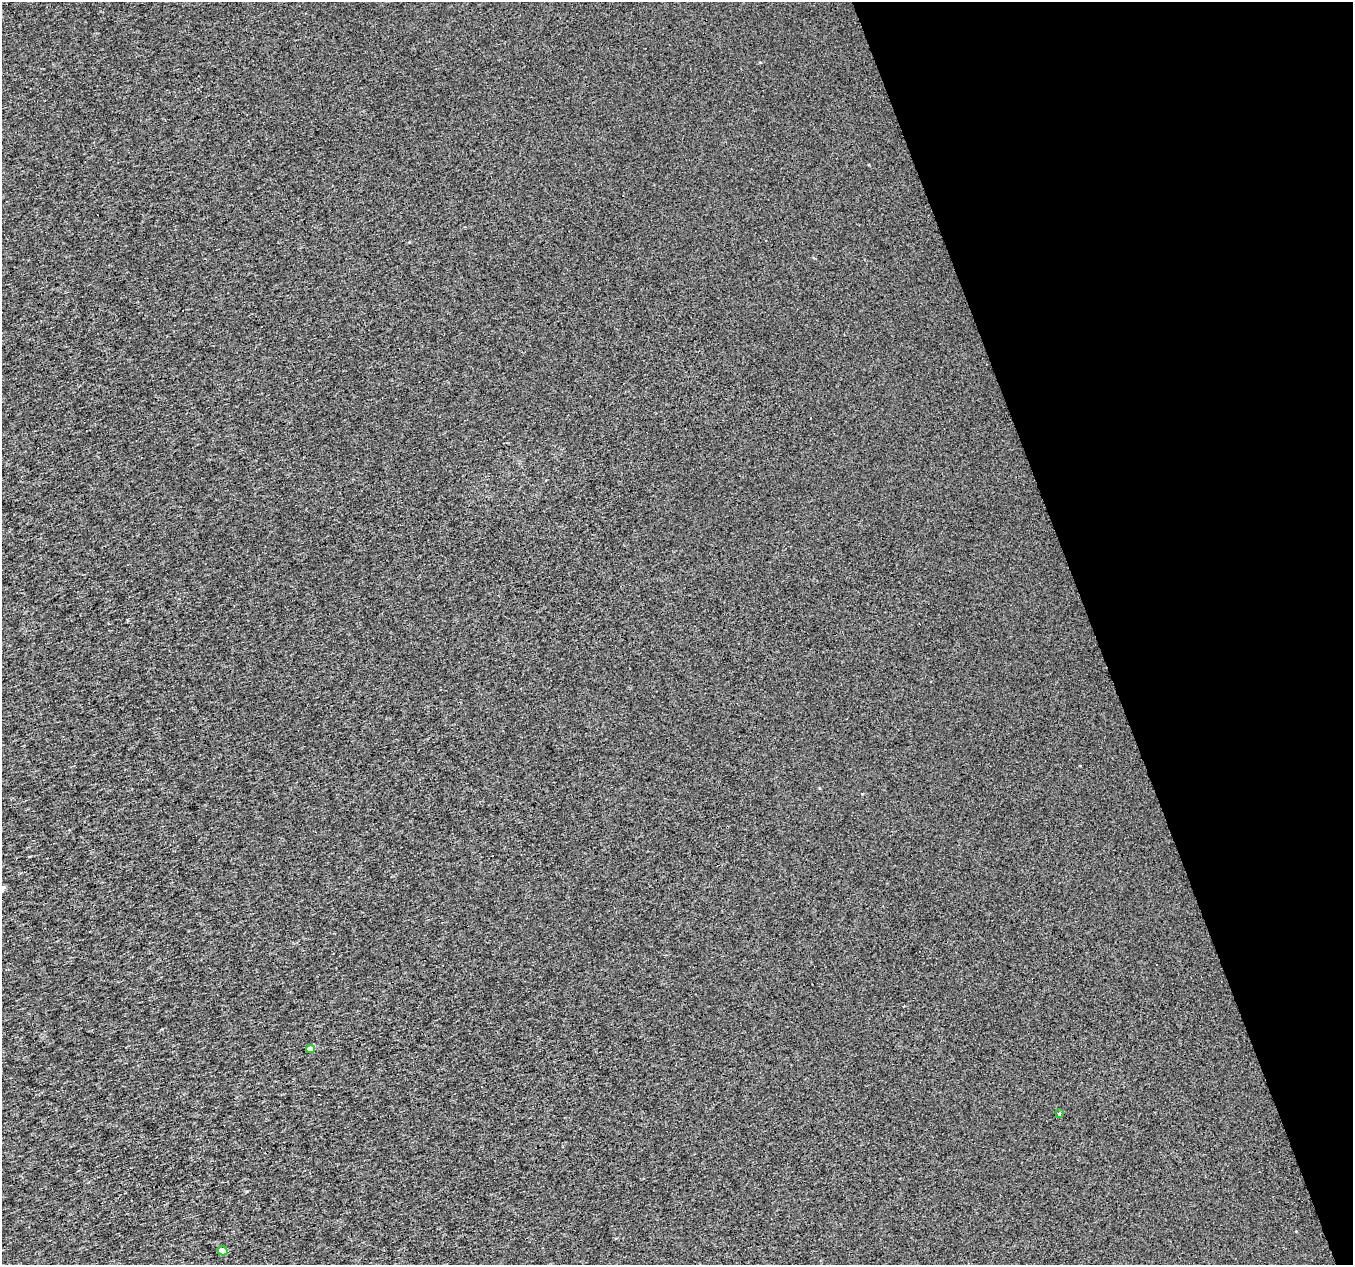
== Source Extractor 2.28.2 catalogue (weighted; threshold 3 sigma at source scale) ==
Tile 12 of 4 x 4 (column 4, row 3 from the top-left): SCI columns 4055-5405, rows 1326-2588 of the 5405 x 5232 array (HDU 1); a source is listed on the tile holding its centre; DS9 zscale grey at full resolution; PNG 1355 x 1267 px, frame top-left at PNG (2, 2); each listed source drawn as its Kron ellipse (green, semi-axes under 4 px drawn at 4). Shown black and unused: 19% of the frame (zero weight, under 3 of 4 exposures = <1% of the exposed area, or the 3 px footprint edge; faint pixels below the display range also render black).
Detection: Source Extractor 2.28.2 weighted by HDU 2 'WHT'; one run over the whole footprint, this tile lists its part. Background 5.33e-04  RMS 0.019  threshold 0.085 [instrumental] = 3 sigma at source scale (4.5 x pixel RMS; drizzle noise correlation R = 1.50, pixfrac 1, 0.0396/0.0396 arcsec/px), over >= 5 px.
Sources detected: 5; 2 cosmic-ray / hot-pixel residue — neither listed nor drawn; the other 3 listed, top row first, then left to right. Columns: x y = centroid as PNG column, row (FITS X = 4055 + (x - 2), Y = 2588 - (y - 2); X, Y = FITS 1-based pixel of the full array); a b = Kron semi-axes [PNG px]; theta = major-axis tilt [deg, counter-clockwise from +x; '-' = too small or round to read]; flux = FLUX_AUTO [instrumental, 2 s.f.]
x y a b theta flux
311 1049 4 4 - 17
1059 1114 4 3 - 1.9
223 1251 5 4 - 18